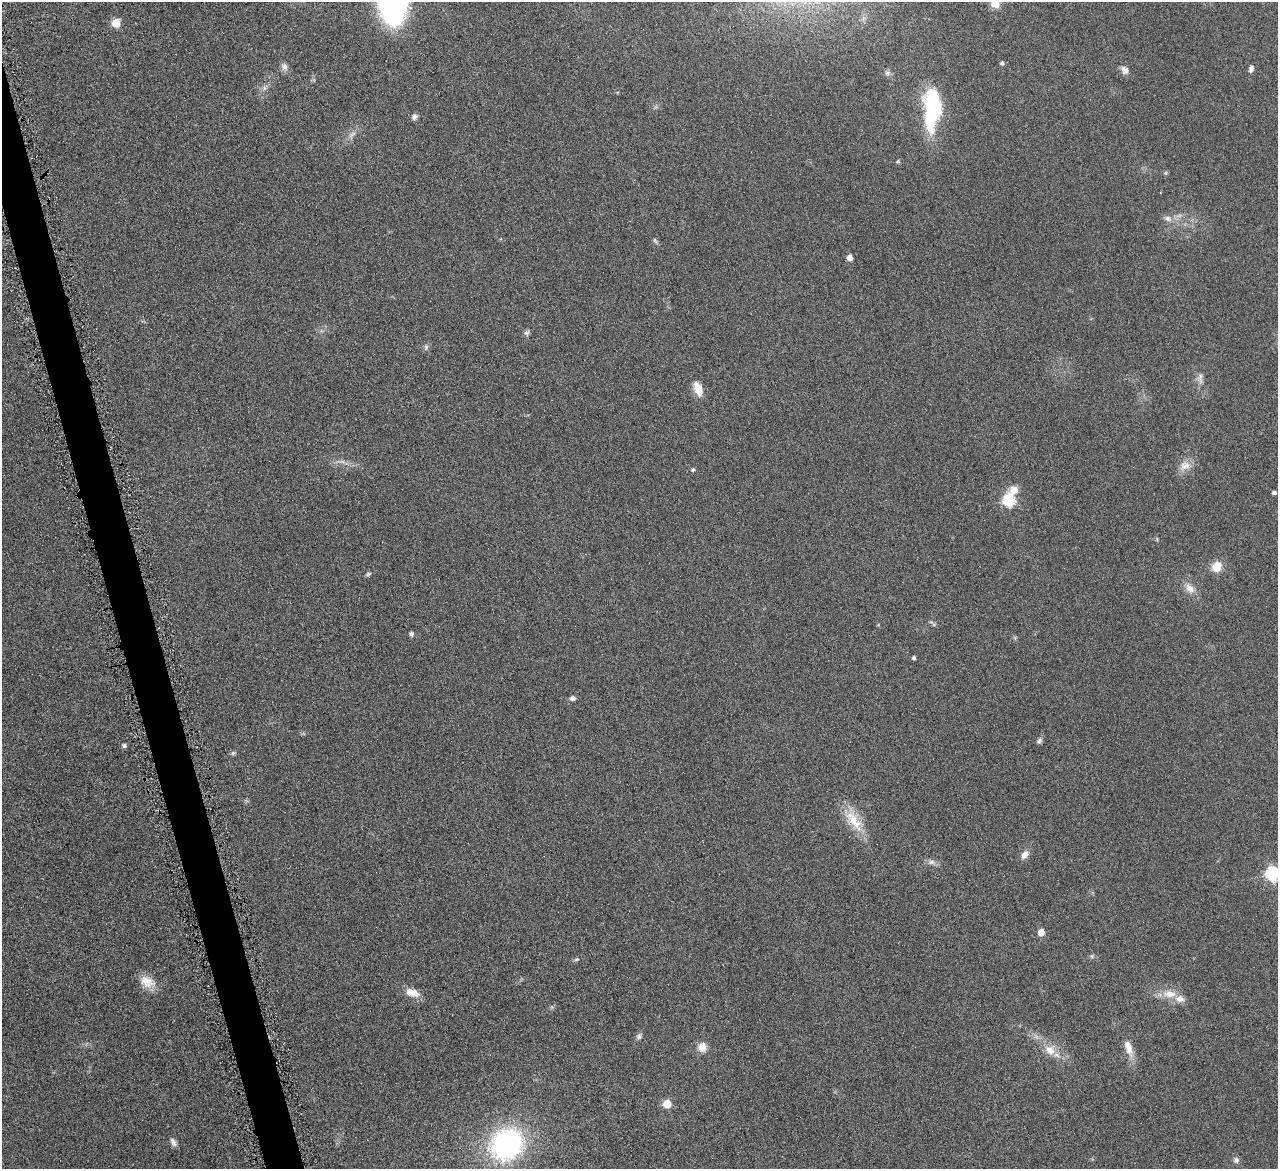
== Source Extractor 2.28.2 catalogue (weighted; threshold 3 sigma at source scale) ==
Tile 11 of 4 x 4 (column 3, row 3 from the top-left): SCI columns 2558-3833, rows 1441-2607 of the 5114 x 5096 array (HDU 1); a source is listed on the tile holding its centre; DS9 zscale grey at full resolution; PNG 1280 x 1171 px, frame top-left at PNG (2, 2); no overlay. Shown black and unused: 3% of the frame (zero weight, under 4 of 8 exposures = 1% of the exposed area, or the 3 px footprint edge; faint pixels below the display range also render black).
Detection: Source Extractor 2.28.2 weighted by HDU 2 'WHT'; one run over the whole footprint, this tile lists its part. Background 0.0891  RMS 0.0087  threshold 0.0355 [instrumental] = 3 sigma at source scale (4.09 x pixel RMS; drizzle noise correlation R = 1.36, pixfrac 0.8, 0.05/0.05 arcsec/px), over >= 5 px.
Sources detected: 56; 2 inside a brighter object's white glare — not listed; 2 inside a brighter listed object's ellipse — not listed separately; the other 52 listed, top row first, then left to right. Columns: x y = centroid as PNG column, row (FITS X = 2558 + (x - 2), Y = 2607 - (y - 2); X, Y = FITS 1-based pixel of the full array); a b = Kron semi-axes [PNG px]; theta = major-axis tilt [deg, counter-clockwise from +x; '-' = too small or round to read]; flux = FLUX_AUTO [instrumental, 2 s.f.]
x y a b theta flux
995 3 11 10 - 9.1
116 23 5 5 - 22
1002 63 5 4 - 1.8
284 66 10 8 -63 3.4
1251 69 8 5 79 2.7
1125 70 11 9 -57 4.2
887 73 7 6 - 2
264 88 7 4 71 1.8
932 111 45 20 -83 57
414 117 8 6 65 2.4
352 134 14 5 33 3.4
898 161 5 4 - 0.97
1168 218 10 8 -29 3.8
655 240 8 4 -57 1.4
850 258 5 5 - 6.2
527 333 8 7 - 2.1
426 347 8 6 75 2.1
1200 378 17 8 89 4.7
698 388 18 9 -71 10
1185 466 16 11 11 7.9
693 470 4 4 - 1.6
1014 490 10 9 - 8.4
1274 493 4 4 - 2.4
1009 500 6 6 - 84
1217 566 11 10 - 12
368 574 7 5 31 1.4
1190 588 15 9 -48 7.1
411 634 5 5 - 2.1
914 658 4 4 - 1.7
573 698 7 6 - 2.5
1039 741 8 6 42 2
124 746 5 4 - 2.3
233 753 6 6 - 1.5
854 820 37 14 -55 22
1024 855 12 8 54 4.8
931 862 11 6 8 3.3
1272 874 7 6 - 130
1041 932 5 5 - 11
1092 956 6 5 - 1.3
576 959 6 5 - 1.3
147 982 21 14 -30 11
414 993 14 10 -13 7.6
1169 994 21 10 -4 11
552 1007 6 4 -71 1
639 1036 9 6 73 2.2
702 1047 12 11 - 7.4
1128 1048 24 9 -70 9.4
1050 1050 16 13 -46 11
667 1104 5 5 - 21
173 1142 12 6 -63 3
507 1144 29 25 36 160
1236 1160 8 7 - 2.3
Isophote crosses this tile's border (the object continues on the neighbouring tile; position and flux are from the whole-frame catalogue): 2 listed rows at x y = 995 3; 1272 874